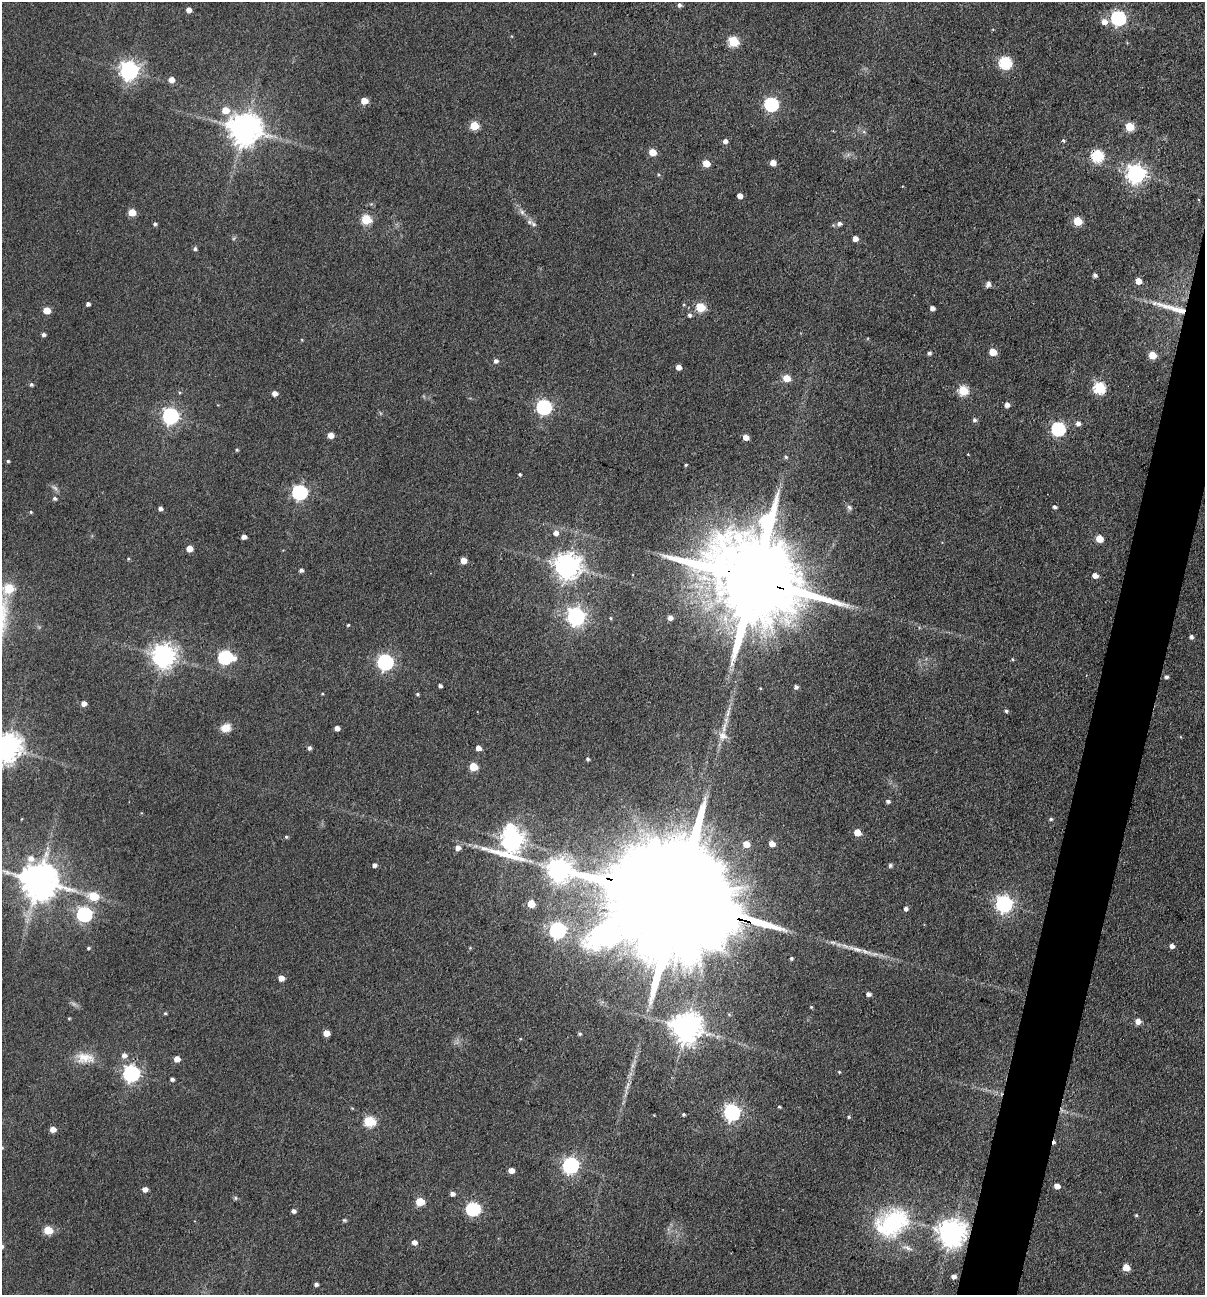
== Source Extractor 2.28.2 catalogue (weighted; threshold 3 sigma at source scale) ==
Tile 10 of 4 x 4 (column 2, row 3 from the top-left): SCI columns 1332-2534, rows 1294-2586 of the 5193 x 5174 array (HDU 1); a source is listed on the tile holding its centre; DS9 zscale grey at full resolution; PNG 1207 x 1297 px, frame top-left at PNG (2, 2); no overlay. Shown black and unused: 4% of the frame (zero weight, under 3 of 4 exposures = <1% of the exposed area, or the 3 px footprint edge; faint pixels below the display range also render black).
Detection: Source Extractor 2.28.2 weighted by HDU 2 'WHT'; one run over the whole footprint, this tile lists its part. Background 0.174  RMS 0.0098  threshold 0.0439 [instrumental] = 3 sigma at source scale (4.5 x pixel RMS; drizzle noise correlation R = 1.50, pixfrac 1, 0.05/0.05 arcsec/px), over >= 5 px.
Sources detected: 181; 2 too faint to see at this stretch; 1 inside a brighter object's white glare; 1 cosmic-ray / hot-pixel residue — not listed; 2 inside a brighter listed object's ellipse — not listed separately; the other 175 listed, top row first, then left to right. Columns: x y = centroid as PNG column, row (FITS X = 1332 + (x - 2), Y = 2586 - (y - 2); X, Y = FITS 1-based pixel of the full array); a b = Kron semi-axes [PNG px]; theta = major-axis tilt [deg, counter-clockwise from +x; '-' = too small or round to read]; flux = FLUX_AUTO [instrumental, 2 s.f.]
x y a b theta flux
679 5 5 4 - 2.9
189 10 4 4 - 6.7
1118 18 6 6 - 220
1104 22 7 6 - 8.4
733 41 6 5 - 70
1005 63 6 6 - 120
129 71 7 7 - 540
171 80 5 5 - 9.2
364 101 5 5 - 16
771 104 6 6 - 190
225 110 6 6 - 15
474 126 5 5 - 37
1129 126 5 5 - 40
244 129 10 9 - 2000
864 132 6 4 -19 1.6
1063 140 5 4 - 1.6
725 141 6 5 - 3.6
652 152 5 5 - 20
1097 155 6 6 - 100
706 163 5 5 - 19
773 163 5 4 - 9.7
658 174 5 3 - 1
1136 174 7 7 - 510
740 196 5 4 - 7.2
132 212 5 5 - 21
522 212 7 6 - 2.9
366 219 5 5 - 61
1078 221 5 5 - 40
529 222 8 6 -19 3
839 223 6 5 - 3.1
155 224 4 4 - 2.1
855 239 4 4 - 7.1
195 249 5 5 - 2.3
1095 275 4 4 - 3
1138 281 5 5 - 12
988 284 8 6 73 3.3
88 304 4 4 - 3.2
700 307 5 5 - 54
932 308 4 4 - 4.7
1173 308 51 8 -16 26
47 310 5 5 - 17
690 315 6 5 - 2.4
43 334 4 4 - 2.8
993 352 5 5 - 24
929 353 5 4 - 2.1
1152 355 5 5 - 23
496 361 5 5 - 3.5
678 367 4 4 - 6.7
787 378 5 5 - 20
31 384 5 5 - 2
1099 388 6 6 - 100
963 390 5 5 - 54
275 393 5 4 - 7
1007 405 4 4 - 6.3
544 407 7 6 - 220
170 416 7 6 - 320
974 420 5 5 - 2.7
1078 423 5 5 - 4.7
1058 429 6 6 - 170
331 435 5 4 - 10
746 437 5 4 - 8.8
237 450 4 4 - 1.4
968 454 3 2 - 0.65
786 457 5 4 - 1.6
8 461 4 4 - 1.5
686 465 4 3 - 1.3
520 474 3 3 - 1.7
300 492 6 6 - 230
54 498 5 4 - 2.2
849 507 7 6 - 2.7
1054 507 5 4 - 2.6
160 508 4 4 - 3.5
31 512 4 3 - 1.1
556 533 6 6 - 6.1
244 537 4 4 - 5.2
1099 539 5 5 - 24
189 549 5 5 - 13
128 559 4 4 - 1.1
463 561 5 4 - 12
567 566 8 8 - 1200
301 570 4 4 - 3
1095 575 5 4 - 7.6
754 579 38 25 -21 27000
9 588 6 6 - 41
576 616 7 7 - 440
670 617 5 5 - 5.5
610 618 5 3 - 1
348 625 3 3 - 1.1
1191 637 4 4 - 2.9
164 656 8 8 - 900
225 657 7 6 - 190
1012 659 4 4 - 1.4
385 662 7 6 - 280
1166 677 5 4 - 2.4
440 686 4 3 - 2.9
796 687 5 5 - 3
322 694 4 3 - 0.92
417 694 4 3 - 1.5
84 703 5 4 - 6.5
1006 711 5 4 - 2
728 713 21 5 74 8.3
226 728 12 10 11 9.9
337 728 4 4 - 5.5
723 736 14 12 -20 10
6 747 9 8 - 1500
309 748 5 5 - 2.7
478 748 5 4 - 7.3
588 759 4 4 - 1.9
473 767 5 5 - 32
888 801 5 4 - 3
1051 819 5 4 - 1.9
857 832 5 5 - 20
286 837 4 4 - 1.5
512 840 10 9 - 830
746 844 5 5 - 14
772 844 5 4 - 9.3
458 848 6 5 - 6
31 858 9 8 - 7.8
374 865 4 4 - 3.3
890 865 5 5 - 1.8
559 870 7 7 - 900
39 881 11 10 - 3000
94 896 7 6 - 34
678 901 89 25 -17 77000
531 904 5 5 - 22
1004 904 7 6 - 380
906 908 4 4 - 3.2
84 914 7 6 - 220
558 930 7 7 - 290
1172 946 4 4 - 4.6
88 948 4 3 - 1.5
470 948 4 4 - 0.93
791 958 3 3 - 1.5
281 978 5 5 - 7.9
868 994 5 4 - 3.5
811 1007 4 3 - 1.1
165 1013 4 4 - 1.3
69 1018 4 3 - 0.96
1138 1021 5 5 - 8.5
686 1027 9 9 - 1700
326 1033 5 4 - 11
580 1034 5 4 - 1.6
124 1055 6 6 - 4.9
85 1058 26 14 -7 17
177 1059 5 4 - 10
839 1072 4 4 - 0.97
131 1073 7 7 - 350
172 1079 4 4 - 2.8
627 1086 14 5 74 5.5
779 1107 4 3 - 1.2
732 1112 7 6 - 350
683 1114 3 3 - 1.6
654 1115 3 3 - 0.66
849 1117 4 4 - 1.3
369 1121 6 5 - 76
53 1129 5 4 - 8.7
2 1148 4 4 - 1.1
570 1165 7 6 - 330
511 1170 5 4 - 8.4
1057 1186 5 4 - 7.6
145 1189 5 5 - 6
452 1194 5 4 - 4.4
235 1198 6 5 - 1.5
420 1201 5 5 - 37
473 1209 7 6 - 150
293 1211 5 4 - 3.6
1136 1215 4 4 - 1.2
344 1220 6 4 -14 1.4
892 1223 42 30 29 110
48 1230 5 5 - 36
952 1233 9 8 - 1400
414 1242 5 5 - 5.6
1126 1267 5 5 - 18
954 1276 5 5 - 4.3
316 1284 4 4 - 2.9
Overlapping masked pixels (flux is a lower limit): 5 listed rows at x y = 1097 155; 1173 308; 754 579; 678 901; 952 1233
Isophote crosses this tile's border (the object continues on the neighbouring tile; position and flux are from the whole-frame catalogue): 3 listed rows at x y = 6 747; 39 881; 2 1148